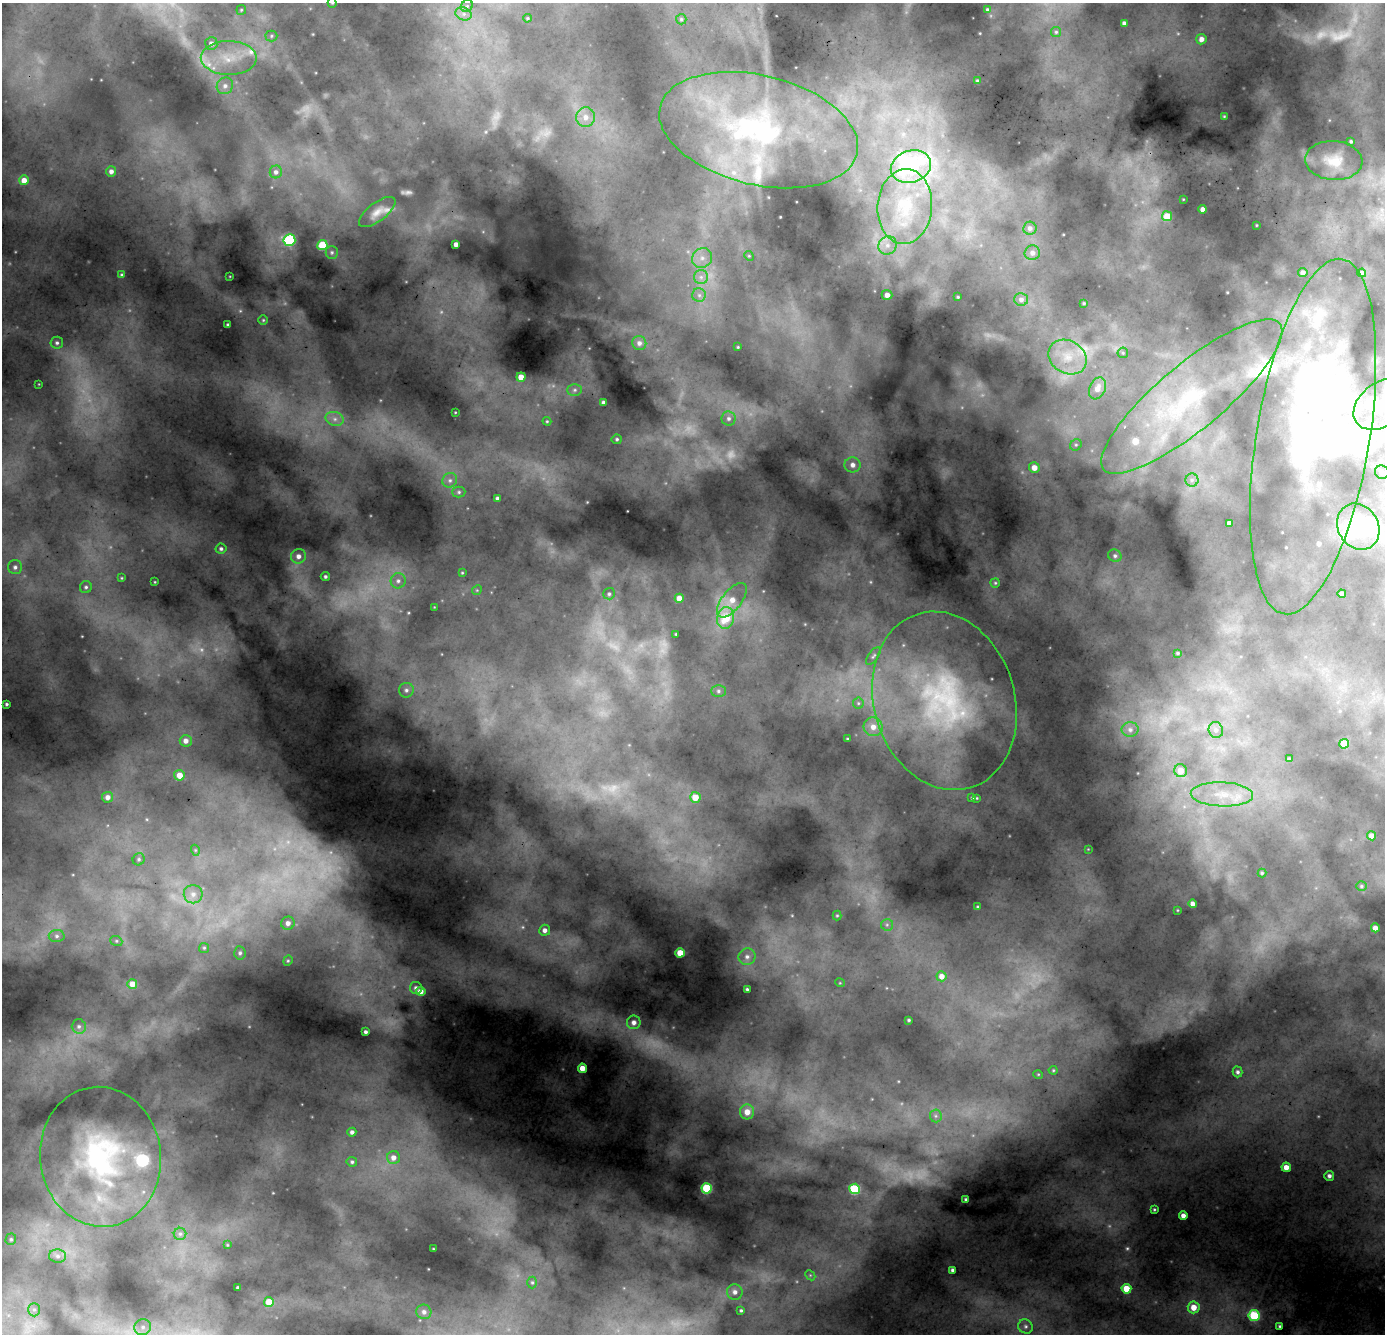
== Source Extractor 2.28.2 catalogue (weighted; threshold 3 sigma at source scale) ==
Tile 10 of 4 x 4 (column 2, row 3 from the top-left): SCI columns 1489-2871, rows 1860-3191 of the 5745 x 6250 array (HDU 1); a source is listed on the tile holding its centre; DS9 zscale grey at full resolution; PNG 1387 x 1336 px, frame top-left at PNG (2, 3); each listed source drawn as its Kron ellipse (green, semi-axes under 4 px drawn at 4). Shown black and unused: <1% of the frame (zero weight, under 2 of 4 exposures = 12% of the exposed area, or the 3 px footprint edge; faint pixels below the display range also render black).
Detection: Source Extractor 2.28.2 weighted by HDU 2 'WHT'; one run over the whole footprint, this tile lists its part. Background 0.278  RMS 0.038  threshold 0.17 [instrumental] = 3 sigma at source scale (4.5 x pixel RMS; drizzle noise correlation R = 1.50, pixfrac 1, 0.05/0.05 arcsec/px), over >= 5 px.
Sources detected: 239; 38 too faint to see at this stretch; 2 inside a brighter object's white glare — neither listed nor drawn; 11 inside a brighter listed object's ellipse — not listed separately; the other 188 listed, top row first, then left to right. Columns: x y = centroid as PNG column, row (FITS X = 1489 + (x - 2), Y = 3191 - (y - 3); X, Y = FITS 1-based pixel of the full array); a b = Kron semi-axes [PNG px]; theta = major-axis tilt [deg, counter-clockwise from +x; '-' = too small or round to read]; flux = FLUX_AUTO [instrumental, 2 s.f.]
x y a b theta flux
332 3 5 4 - 5.1
467 6 6 5 - 7.8
241 10 5 4 - 4.7
988 10 4 3 - 9
463 14 8 6 -20 16
527 18 4 3 - 3.9
681 19 5 5 - 6.7
1124 23 4 4 - 11
1056 32 5 5 - 5.9
271 36 6 5 - 6.7
1201 39 5 5 - 21
211 43 6 6 - 18
229 58 28 17 0 120
977 81 3 3 - 7.3
225 86 8 8 - 18
1224 116 3 2 - 3
586 117 10 9 - 35
759 130 101 54 -13 890
1351 141 3 3 - 5.4
1334 160 29 19 -4 96
911 167 20 16 18 360
111 171 5 5 - 16
276 172 6 6 - 14
24 180 5 4 - 32
1183 199 2 2 - 2
905 207 37 27 86 240
1203 209 4 4 - 22
377 212 22 9 37 36
1167 216 5 5 - 75
1256 225 3 2 - 2.6
1030 228 6 6 - 14
289 240 6 5 - 390
456 244 4 4 - 22
322 245 5 5 - 190
887 245 9 8 - 28
332 252 6 6 - 7.5
1032 253 8 7 - 16
749 256 5 4 - 4.5
702 258 10 9 - 29
1303 273 5 4 - 15
1362 273 4 4 - 12
122 275 3 3 - 6.5
230 276 3 2 - 2.2
701 277 7 7 - 17
699 295 7 6 - 13
887 295 5 5 - 23
958 297 3 3 - 3.9
1021 299 7 6 - 13
1084 303 4 3 - 3.9
263 320 5 5 - 4.6
228 325 3 3 - 7.6
57 343 6 6 - 9.7
639 343 7 7 - 16
738 347 3 2 - 3
1123 353 5 5 - 5.2
1068 357 20 16 -32 92
521 377 4 4 - 46
39 384 3 2 - 2
1098 388 11 8 68 30
575 390 7 6 - 9
1192 396 114 32 40 570
603 402 4 3 - 9.6
1382 404 31 21 36 140
455 412 3 2 - 2.9
335 419 9 7 -15 20
729 419 7 7 - 12
547 421 4 4 - 3.9
1313 437 180 56 81 1400
617 439 5 5 - 6.5
1076 445 6 5 - 7.8
853 465 8 7 - 19
1034 468 5 5 - 34
1382 472 7 6 - 12
450 480 8 7 - 14
1192 480 6 6 - 11
459 492 6 5 - 7.5
497 498 4 4 - 12
1229 523 4 4 - 12
1358 527 24 20 -59 130
221 549 5 5 - 8.6
298 556 7 7 - 23
1115 556 7 6 - 9.1
15 567 7 7 - 13
462 573 4 3 - 3.6
325 576 4 4 - 8.7
122 578 4 4 - 3.6
398 581 8 7 - 14
155 582 3 2 - 2.9
995 583 5 4 - 4.9
86 587 6 6 - 8.8
477 590 5 4 - 4.3
609 594 6 5 - 7.9
1342 594 4 4 - 14
679 598 4 4 - 38
732 600 20 9 51 55
434 607 2 2 - 1.9
726 618 11 8 79 130
676 634 3 3 - 3.9
1178 653 3 3 - 3.8
873 656 10 4 55 8
406 690 7 7 - 13
718 691 7 6 - 9.5
944 701 91 70 -73 1000
858 703 5 5 - 6
7 704 3 3 - 5.5
873 727 9 9 - 38
1130 730 8 7 - 17
1216 730 8 7 - 13
848 739 3 3 - 4.2
186 741 6 6 - 21
1344 744 5 5 - 86
1289 759 3 3 - 5.5
1181 771 6 6 - 46
179 775 5 5 - 43
1222 794 31 12 -2 100
108 797 5 5 - 21
695 797 5 5 - 64
972 798 3 3 - 3.9
977 798 3 3 - 3.4
1372 836 4 4 - 28
1088 849 2 2 - 1.9
195 850 5 3 - 3.3
139 859 6 5 - 7.2
1262 873 4 4 - 4.6
1361 886 5 4 - 5.3
193 894 9 9 - 24
1192 904 4 4 - 17
978 907 3 3 - 5.2
1177 910 3 3 - 3.1
837 915 5 4 - 4.4
288 923 7 6 - 21
887 925 6 5 - 7.8
1375 928 4 4 - 23
545 930 5 5 - 17
57 936 8 6 -1 11
116 941 6 5 - 5.8
204 948 5 5 - 5
240 953 6 5 - 8.6
680 953 4 4 - 72
747 957 8 8 - 19
288 961 5 4 - 4.8
942 976 5 5 - 25
840 983 5 3 - 2.8
132 984 5 5 - 42
416 988 6 6 - 16
747 989 3 3 - 4.9
421 991 5 4 - 30
909 1020 3 3 - 4.3
634 1022 7 7 - 21
79 1026 7 7 - 12
366 1032 4 3 - 9.8
582 1068 4 4 - 50
1053 1070 4 4 - 4
1237 1072 5 4 - 8.5
1038 1074 5 3 - 2.9
747 1112 7 7 - 45
936 1116 6 6 - 8.3
352 1132 4 4 - 13
100 1157 70 60 -83 850
393 1158 6 6 - 23
352 1162 5 4 - 7
1286 1167 4 4 - 35
1329 1176 5 5 - 13
707 1188 5 5 - 280
855 1189 5 5 - 290
966 1199 3 3 - 6
1154 1209 3 3 - 4.3
1183 1216 4 4 - 20
180 1234 6 6 - 8.9
11 1239 6 5 - 6.8
227 1245 4 3 - 3.5
433 1249 3 2 - 2.5
58 1256 8 6 -2 13
952 1270 4 3 - 12
810 1275 6 4 -44 4.8
532 1282 6 5 - 5.6
238 1288 3 3 - 6.6
1126 1289 5 5 - 75
735 1292 8 7 - 19
269 1302 5 5 - 71
1194 1307 6 6 - 51
34 1310 7 6 - 10
741 1310 3 3 - 5.3
424 1312 7 7 - 16
1254 1316 5 5 - 270
1025 1326 7 7 - 11
1279 1326 3 3 - 5
143 1327 8 8 - 19
Isophote crosses this tile's border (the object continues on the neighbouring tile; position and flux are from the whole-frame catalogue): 2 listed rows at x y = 332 3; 1382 404